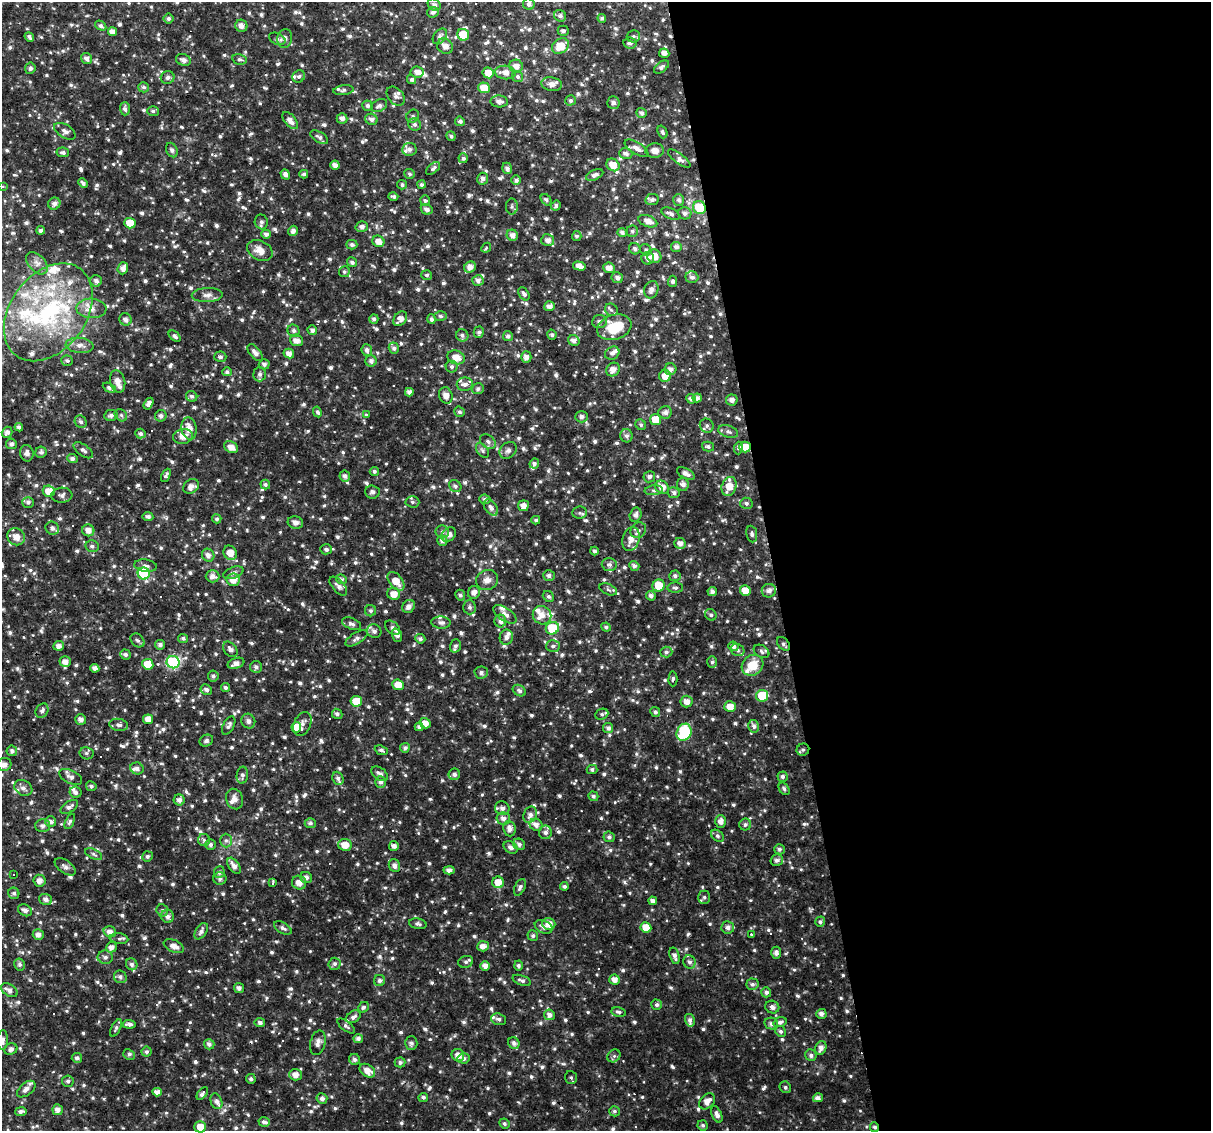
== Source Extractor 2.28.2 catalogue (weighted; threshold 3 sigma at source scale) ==
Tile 8 of 4 x 4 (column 4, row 2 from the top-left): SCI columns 3627-4835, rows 2281-3409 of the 4835 x 4608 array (HDU 1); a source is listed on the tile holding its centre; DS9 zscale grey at full resolution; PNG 1213 x 1133 px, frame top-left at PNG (2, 2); each listed source drawn as its Kron ellipse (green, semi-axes under 4 px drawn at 4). Shown black and unused: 36% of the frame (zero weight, under 3 of 4 exposures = <1% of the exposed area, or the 3 px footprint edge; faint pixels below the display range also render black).
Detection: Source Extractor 2.28.2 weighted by HDU 2 'WHT'; one run over the whole footprint, this tile lists its part. Background 0.0267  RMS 0.0042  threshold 0.0191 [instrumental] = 3 sigma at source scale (4.5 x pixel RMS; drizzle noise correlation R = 1.50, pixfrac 1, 0.0396/0.0396 arcsec/px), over >= 5 px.
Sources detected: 1244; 23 cosmic-ray / hot-pixel residue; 1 long thin detection or spike segment (spike, bleed or trail) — neither listed nor drawn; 52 inside a brighter listed object's ellipse — not listed separately; of the other 1168, all 500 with FLUX_AUTO >= 0.936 (the completeness limit of this list) listed and drawn (668 fainter detections not listed), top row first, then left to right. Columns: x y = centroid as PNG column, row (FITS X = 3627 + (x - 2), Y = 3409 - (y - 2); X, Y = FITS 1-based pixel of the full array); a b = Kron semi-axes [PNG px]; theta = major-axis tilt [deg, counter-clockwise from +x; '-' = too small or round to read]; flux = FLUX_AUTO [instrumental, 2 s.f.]
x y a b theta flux
529 4 6 5 - 1.3
434 5 7 5 -42 1.3
433 12 6 5 - 1.2
560 16 6 5 - 1.3
602 18 4 4 - 1
169 19 5 5 - 1.1
101 25 6 4 -33 1.1
241 26 6 6 - 2.2
563 31 5 5 - 1.1
112 32 5 4 - 2.3
463 35 6 6 - 7
440 36 9 6 53 1.4
633 36 7 6 - 1.1
29 37 5 3 - 1.1
285 38 9 7 79 1.7
277 39 9 5 -26 1.1
630 43 6 5 - 1.3
445 46 8 7 - 2.6
560 46 9 7 35 8.6
664 53 5 4 - 2.3
87 58 6 5 - 1.8
239 59 7 5 -14 0.95
183 60 7 6 - 1.8
516 66 7 6 - 2.7
661 67 8 5 37 1.1
30 68 5 5 - 1.1
417 72 6 5 - 2.3
505 72 10 7 -5 3.4
488 73 5 5 - 4.7
299 76 7 6 - 1.1
168 77 7 6 - 1.2
518 77 6 5 - 0.96
411 80 5 4 - 1
552 84 10 6 -10 2.3
144 87 5 5 - 1
484 88 5 5 - 6.8
343 90 10 5 8 1
396 96 11 7 -49 1.8
571 100 5 5 - 0.99
499 101 9 6 -3 2
613 102 6 6 - 1.3
368 106 5 5 - 1.3
379 106 8 6 28 1.4
125 109 6 5 - 1.4
153 111 6 5 - 0.95
642 113 5 5 - 1.3
413 116 7 6 - 1.1
342 118 5 5 - 2
371 119 6 5 - 1.4
290 121 10 5 -50 2.5
460 121 5 4 - 1.3
415 125 6 6 - 1.1
65 131 12 6 -32 1.9
662 132 6 4 -68 0.95
451 136 5 4 - 0.94
319 137 10 5 -31 1.4
636 148 13 6 -31 2.7
409 149 7 6 - 1.7
172 150 7 5 -64 1
655 151 9 7 8 2.4
63 152 6 5 - 1.2
626 154 6 5 - 1.3
463 158 5 4 - 1.2
679 158 13 5 -37 1.5
335 165 4 4 - 2.1
613 165 7 6 - 4.7
433 168 8 5 40 1.2
507 168 5 5 - 1.7
285 174 5 4 - 1.7
304 174 4 4 - 1
410 174 5 5 - 0.95
595 175 9 5 23 1.6
483 179 6 5 - 1.6
516 180 5 5 - 1.2
83 183 5 4 - 1.2
402 185 5 4 - 1
421 185 4 4 - 1.1
2 186 3 3 - 1
393 196 5 4 - 0.98
425 200 5 5 - 0.95
546 200 6 4 -49 1
652 200 7 5 12 1.4
679 200 6 5 - 1.3
54 204 6 6 - 2
556 206 5 5 - 1.2
512 207 8 6 90 1.1
699 208 7 6 - 14
427 209 6 5 - 1.6
685 213 6 6 - 1.3
671 214 10 5 -25 1.4
648 221 10 5 -21 3
261 222 7 6 - 1.1
130 223 5 5 - 6
362 226 6 5 - 1.6
41 230 4 4 - 1.2
293 231 5 4 - 1.7
632 231 6 5 - 1
622 232 5 4 - 1.2
266 234 5 4 - 1.5
512 235 6 5 - 2.2
577 236 5 4 - 0.95
548 240 6 6 - 2.3
378 241 6 5 - 3.1
352 245 5 5 - 1.1
676 247 5 5 - 1.7
486 248 5 3 - 1.5
635 249 6 5 - 1.3
260 250 13 9 -27 4.3
646 250 6 5 - 0.95
654 256 7 6 - 4.9
648 258 6 6 - 2
352 262 5 4 - 1.2
37 263 13 8 -48 2.5
579 266 6 4 -14 2.6
470 267 6 5 - 2.6
123 268 6 5 - 2.5
609 268 5 5 - 2.9
344 272 5 5 - 1.1
426 275 5 5 - 0.96
692 277 6 6 - 1.5
617 278 6 5 - 1.6
96 281 6 5 - 1.5
478 281 6 5 - 1.6
673 281 5 4 - 1.1
651 290 9 7 69 2.1
524 294 7 5 -55 1.3
207 295 15 7 2 2.3
549 306 5 5 - 2.1
91 308 15 10 -3 4.6
611 310 7 5 -38 1.1
48 312 54 38 53 62
440 316 6 4 -4 0.94
125 319 6 6 - 1.8
374 319 5 4 - 1.2
400 319 8 6 48 2.7
431 319 5 4 - 1.1
599 321 7 6 - 1.4
614 327 17 12 18 16
312 330 5 4 - 1.5
294 331 6 5 - 1.1
479 332 5 5 - 1.1
462 335 6 6 - 1.2
552 335 5 4 - 1.1
175 336 7 4 -41 1.2
508 336 5 4 - 1.4
296 340 6 5 - 2.7
574 340 6 5 - 2.1
80 345 14 7 -5 3
394 348 6 5 - 1.1
367 350 6 5 - 1.4
255 353 10 5 -50 2
612 353 7 6 - 1.5
289 354 5 4 - 2.5
220 357 6 5 - 1.1
456 357 9 6 -18 5
526 357 5 5 - 2.1
67 361 6 5 - 1
371 361 5 5 - 1.3
264 364 5 5 - 1.4
452 367 6 6 - 1.2
670 369 6 6 - 1.8
613 370 7 6 - 2.9
227 372 5 4 - 1.2
260 374 7 6 - 1.3
665 376 6 6 - 3.9
118 381 11 7 -76 3.1
465 384 8 7 - 1.9
109 388 7 4 -27 1.2
478 389 6 5 - 1.1
409 392 4 4 - 1.6
446 395 8 6 -71 3.2
192 396 6 5 - 1.2
697 398 4 4 - 1.9
691 399 5 4 - 1.4
732 400 6 5 - 1.8
148 404 6 4 59 2.1
317 412 5 4 - 0.99
459 412 5 5 - 1.1
665 412 7 6 - 1.8
366 414 3 3 - 2.1
111 415 7 5 11 1.6
121 415 7 5 -43 0.98
161 416 6 5 - 1.5
582 417 6 6 - 1.6
656 420 5 5 - 8.2
81 422 6 5 - 1.2
641 425 6 5 - 0.94
707 426 7 6 - 1.3
19 427 4 4 - 1
189 428 11 7 -80 4.5
7 432 6 5 - 1.7
728 432 10 6 -19 1.3
140 434 5 5 - 1.3
183 436 10 7 12 3.8
627 436 6 6 - 1.4
488 442 8 6 -35 1.4
11 444 5 5 - 1.3
708 446 6 4 -14 1.1
231 447 7 5 -30 3.5
745 447 6 5 - 5.4
739 448 6 4 88 1
83 450 11 5 -36 1.4
508 450 9 7 41 1.5
482 451 8 5 -53 1
41 452 6 5 - 1.2
27 453 8 6 -80 1.7
72 459 5 4 - 1.3
534 463 5 4 - 1.1
374 471 4 4 - 0.96
686 474 10 5 -28 2.1
166 475 7 4 66 1.1
345 476 5 5 - 1.6
649 477 6 5 - 1.3
265 484 5 4 - 1
683 484 6 6 - 1.7
191 486 8 7 - 2.6
455 486 6 5 - 1.1
729 486 10 7 70 5.6
662 487 7 6 - 3.4
654 490 9 5 6 1.2
49 491 6 5 - 5.7
372 492 7 6 - 1.2
674 493 6 5 - 1.3
62 495 10 7 4 1.6
485 499 5 4 - 1.2
28 502 6 5 - 0.99
412 502 7 5 -4 0.99
746 503 6 5 - 1.1
523 506 5 5 - 3
491 508 9 6 -54 1.6
579 513 7 6 - 1.1
636 515 7 5 75 1.7
148 517 5 4 - 1.4
217 519 4 4 - 0.99
536 520 4 4 - 0.99
295 523 8 6 -15 2
52 528 7 6 - 1.6
88 530 6 5 - 2.8
638 530 8 7 - 1.5
442 532 6 6 - 1.1
752 534 8 5 -82 1.3
449 535 8 6 46 2.1
16 537 9 8 - 3.6
631 539 12 8 74 3.7
442 541 5 5 - 1.5
680 543 5 5 - 2.3
92 546 7 5 -10 1.1
326 549 6 5 - 1.1
594 551 4 3 - 1
230 553 7 6 - 5.8
208 555 7 6 - 2
609 565 7 6 - 1.5
145 566 11 6 -6 1.5
634 566 5 4 - 1.5
144 573 6 6 - 29
233 573 11 5 19 1.7
549 575 6 5 - 1.3
213 576 7 6 - 2.2
675 576 5 5 - 1.2
341 579 6 4 -26 1.1
233 580 7 6 - 3.7
487 580 11 10 - 3
396 581 11 6 -51 5.8
338 586 11 6 -47 2.2
659 586 6 6 - 8.6
675 588 8 5 1 0.98
608 589 9 5 -23 1
745 590 5 5 - 4.9
712 591 4 4 - 1.3
769 591 7 7 - 2.3
474 592 6 6 - 2.4
394 594 6 6 - 4.4
460 595 5 5 - 1
548 596 6 5 - 0.97
651 596 5 4 - 1.4
409 606 7 6 - 2.1
469 607 7 6 - 1.1
370 611 5 5 - 1
505 614 13 6 -34 2.5
542 615 9 9 - 3.1
711 615 6 5 - 0.94
500 621 6 6 - 1.8
441 622 10 6 -3 1.7
351 624 10 5 -22 1.5
606 627 5 4 - 0.99
392 628 8 6 -41 1.5
552 628 7 6 - 18
374 631 7 6 - 1.5
397 635 7 4 -70 1.9
506 637 7 6 - 1.7
183 638 5 4 - 0.99
356 638 12 5 32 1.6
420 639 5 4 - 1.3
137 640 8 6 -43 1.1
783 644 8 5 -46 1.2
160 645 5 5 - 1.4
59 646 5 5 - 2
455 646 6 5 - 1
553 646 7 6 - 1
733 646 5 4 - 1.4
230 649 8 6 -51 1.7
738 650 7 6 - 1.1
762 651 8 6 -32 1
666 652 6 5 - 0.94
125 654 5 5 - 1.2
65 662 5 5 - 2.7
173 662 6 6 - 47
712 662 6 5 - 0.97
236 663 8 5 19 2.2
148 664 5 5 - 8
752 665 11 10 - 8.3
256 667 6 6 - 1.1
95 668 4 4 - 1.9
481 672 6 6 - 1.2
213 676 5 5 - 1
673 679 7 4 89 0.96
398 685 6 5 - 4.7
225 687 5 4 - 1
206 690 6 5 - 1.3
519 691 7 5 -32 1.3
762 696 6 6 - 13
356 701 6 5 - 8.2
687 701 6 6 - 2.8
730 707 6 5 - 4.4
42 711 7 6 - 1.8
655 712 5 4 - 1.1
337 714 5 5 - 1.2
602 714 6 5 - 0.96
148 719 5 5 - 3.3
81 720 5 5 - 2
248 721 7 6 - 1.6
425 723 5 5 - 3.1
302 724 12 8 65 2.1
119 725 9 6 -9 1.4
229 726 10 5 61 1.4
754 726 6 5 - 1.5
296 727 5 4 - 5.1
419 727 4 4 - 1.2
608 728 5 5 - 1.5
684 732 9 7 61 25
206 741 7 5 25 1
405 748 5 5 - 1.3
381 750 7 4 -24 1.3
803 750 6 6 - 1.2
12 751 5 5 - 1.2
86 753 7 6 - 1.1
4 764 7 6 - 2.2
137 768 7 6 - 1.7
592 770 5 4 - 0.98
380 774 9 6 -35 1.8
454 774 6 6 - 1.4
242 775 8 5 83 1.1
71 777 12 6 -27 1.9
782 777 5 5 - 1
338 778 7 5 -67 1.3
381 782 6 5 - 1.4
91 786 5 4 - 0.95
23 788 9 7 -31 1.9
784 789 7 4 -56 1
75 792 6 5 - 1.4
593 796 5 4 - 1.1
235 799 10 8 -66 2.3
179 800 5 5 - 1.9
69 807 10 5 33 1.7
502 808 7 6 - 1.8
530 815 8 6 66 2.2
503 819 7 6 - 2
70 821 8 4 65 1
720 821 6 5 - 2.3
51 822 5 5 - 1.5
310 823 5 5 - 1.1
536 825 7 6 - 2.4
745 825 6 6 - 1
43 826 7 6 - 1.6
509 829 8 6 -83 2.5
545 832 7 6 - 1.5
717 836 7 5 -41 0.99
609 837 5 5 - 1.2
204 840 6 6 - 1
226 840 7 6 - 1.1
211 844 5 5 - 1.2
519 844 6 5 - 1.3
345 845 7 6 - 4.4
394 846 5 4 - 1.7
511 847 7 5 -33 1.6
779 849 5 5 - 1
94 854 9 4 -26 1
147 856 5 5 - 0.95
777 860 6 6 - 1.5
234 866 9 5 -53 2.6
394 866 7 5 -64 1.8
65 867 12 6 -36 1.9
449 870 5 4 - 1.8
219 872 6 5 - 1.3
14 875 3 3 - 1.5
306 877 6 5 - 1.7
220 878 6 6 - 1.3
39 881 6 6 - 2.4
498 882 6 5 - 5.6
273 883 4 3 - 1.5
299 883 7 7 - 3.3
564 886 4 4 - 1
520 887 9 5 64 1.2
14 893 6 5 - 1.1
704 897 6 5 - 0.97
46 899 7 5 -18 1.9
653 901 4 4 - 1.6
25 910 7 5 -28 1.9
162 910 6 5 - 1.1
168 916 7 6 - 2.1
820 922 5 5 - 0.96
418 924 9 5 -11 1.1
549 924 6 6 - 3.8
544 927 9 6 -25 1.8
646 927 5 5 - 5.9
728 927 6 6 - 1.8
283 928 10 5 -29 1.4
201 931 9 5 58 1.6
110 932 6 5 - 2.3
38 934 5 5 - 2.1
752 935 3 3 - 1.1
533 936 5 5 - 1
119 939 9 5 -8 1
174 946 10 6 -24 2.9
483 946 6 5 - 2.5
111 947 5 5 - 2.2
776 953 6 5 - 1.5
674 956 8 5 -73 1.7
105 957 7 6 - 1.5
466 962 7 5 19 1.1
689 962 7 6 - 1.5
20 964 6 5 - 1.1
132 964 6 5 - 1.4
335 964 6 6 - 1.1
485 966 5 4 - 2.4
518 966 5 4 - 1
120 977 7 6 - 1.3
522 980 10 5 -20 1.3
614 980 5 5 - 2.8
379 981 5 5 - 1.1
752 984 6 6 - 1.3
239 988 5 5 - 1.5
9 990 9 6 -33 2.3
766 992 5 5 - 1.3
657 1005 5 5 - 1.2
363 1007 6 5 - 0.96
772 1007 7 6 - 1.6
619 1012 7 4 -10 1.1
821 1014 5 5 - 1.6
549 1015 5 5 - 2.1
353 1017 8 5 34 1.4
499 1019 7 5 -17 1.2
690 1020 6 5 - 1.5
260 1022 5 4 - 1.2
780 1022 7 5 15 1.5
129 1024 6 4 -4 1.5
771 1024 7 6 - 1.4
346 1026 10 4 -38 1
116 1028 9 4 63 0.97
781 1031 5 5 - 1.1
358 1039 5 4 - 1.5
3 1040 10 5 89 1.8
318 1043 12 7 76 2.1
411 1043 7 6 - 1.2
514 1043 6 5 - 1.6
209 1044 5 5 - 1.4
821 1048 7 5 71 2.3
11 1049 7 5 23 1.6
146 1052 5 5 - 1.1
129 1055 6 5 - 0.99
458 1055 6 6 - 2.8
811 1055 6 5 - 1.3
614 1056 7 6 - 0.99
77 1058 5 5 - 1.3
463 1058 6 5 - 1.4
354 1059 5 5 - 1.1
400 1062 5 5 - 1.1
367 1071 8 6 -35 3.4
295 1075 6 6 - 3.2
571 1078 6 6 - 1
251 1079 5 5 - 1.1
68 1081 6 5 - 1.1
785 1087 6 5 - 0.94
26 1089 11 6 39 2.5
157 1092 5 4 - 2.4
202 1093 7 4 51 1.6
423 1097 5 4 - 1
818 1098 5 4 - 2.1
322 1099 5 5 - 1.7
216 1101 8 5 -70 1.9
707 1101 9 6 48 2.9
58 1110 5 5 - 2.2
614 1111 5 5 - 0.96
21 1112 6 4 10 1.4
717 1114 9 5 -66 2
264 1122 6 4 -16 1.4
504 1124 5 5 - 0.94
703 1125 5 5 - 1
200 1127 6 5 - 5.6
874 1127 5 4 - 0.94
Overlapping masked pixels (flux is a lower limit): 8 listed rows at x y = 484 88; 699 208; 446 395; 745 447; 783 644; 673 679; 803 750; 874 1127
Isophote crosses this tile's border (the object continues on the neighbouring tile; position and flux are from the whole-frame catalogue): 4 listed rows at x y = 2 186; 4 764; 9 990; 3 1040